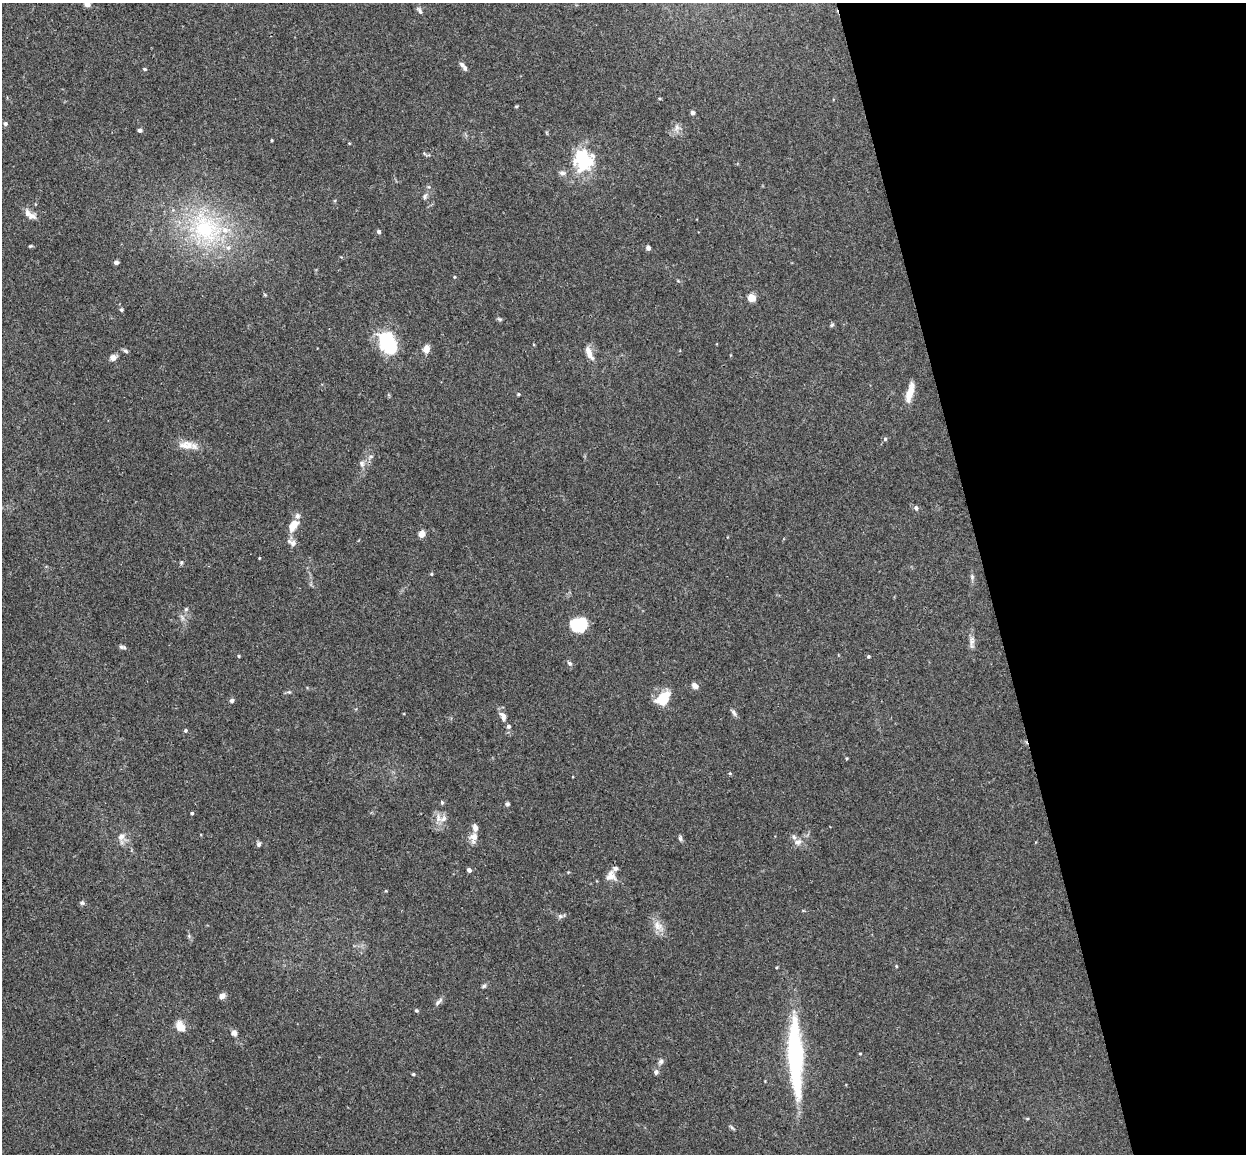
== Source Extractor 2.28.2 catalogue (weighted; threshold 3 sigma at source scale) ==
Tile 12 of 4 x 4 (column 4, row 3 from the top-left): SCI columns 3788-5031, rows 1305-2456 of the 5086 x 5029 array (HDU 1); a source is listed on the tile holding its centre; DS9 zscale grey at full resolution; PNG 1248 x 1156 px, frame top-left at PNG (2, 3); no overlay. Shown black and unused: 21% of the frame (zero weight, under 3 of 4 exposures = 5% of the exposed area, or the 3 px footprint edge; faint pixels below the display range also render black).
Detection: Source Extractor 2.28.2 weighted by HDU 2 'WHT'; one run over the whole footprint, this tile lists its part. Background 0.0387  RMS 0.0042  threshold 0.0191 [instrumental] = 3 sigma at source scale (4.5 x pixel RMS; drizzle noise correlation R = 1.50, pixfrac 1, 0.05/0.05 arcsec/px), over >= 5 px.
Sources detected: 100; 2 inside a brighter object's white glare — not listed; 11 inside a brighter listed object's ellipse — not listed separately; the other 87 listed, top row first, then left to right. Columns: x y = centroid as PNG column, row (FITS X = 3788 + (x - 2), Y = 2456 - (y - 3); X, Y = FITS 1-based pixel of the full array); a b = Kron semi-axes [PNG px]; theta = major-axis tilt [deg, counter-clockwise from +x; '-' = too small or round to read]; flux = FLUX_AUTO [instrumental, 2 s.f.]
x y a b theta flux
87 4 5 5 - 3.4
420 11 11 5 -63 1.1
462 65 7 6 - 1.2
145 69 5 3 - 0.54
516 106 5 3 - 0.39
692 112 5 5 - 1.1
5 124 5 4 - 1.1
677 128 10 7 68 1.9
140 130 4 4 - 1.1
272 140 3 3 - 0.36
582 159 31 25 -89 20
425 196 8 5 72 1.1
31 216 12 8 -15 2.4
206 228 48 39 -49 50
379 232 4 4 - 1.1
30 246 5 4 - 0.46
648 248 4 4 - 1.5
116 262 4 4 - 1.5
454 277 4 4 - 0.38
265 295 6 3 -19 0.38
751 298 5 5 - 11
121 310 5 5 - 0.69
500 319 6 5 - 0.63
832 325 6 5 - 0.61
386 341 22 17 -62 23
426 349 8 6 77 3.8
126 351 7 5 -31 0.84
589 353 20 7 -66 3.7
113 358 8 8 - 1.9
910 393 22 7 75 5.8
518 394 4 3 - 0.53
885 439 5 5 - 0.67
186 445 22 11 -1 5
371 456 6 4 0 0.69
362 464 9 6 -70 1.4
916 508 6 5 - 0.89
294 525 14 8 55 5.5
422 534 7 6 - 3.1
292 542 13 7 -22 1.8
181 563 6 5 - 0.61
431 574 4 4 - 0.46
972 577 7 5 -71 0.89
186 609 6 4 46 0.61
182 618 7 4 -71 0.97
579 625 15 12 -10 17
972 642 20 6 87 2.3
122 647 10 4 -9 0.91
239 656 4 3 - 0.47
868 656 4 4 - 0.49
569 663 6 5 - 0.96
695 686 7 5 -41 2.1
289 692 5 4 - 0.55
663 699 12 9 46 15
232 700 6 5 - 1.1
734 713 11 5 -63 1.1
503 716 13 7 -67 2.4
186 730 5 5 - 0.66
846 758 4 3 - 0.39
730 773 4 3 - 0.39
442 802 5 4 - 0.58
507 804 5 4 - 0.82
192 813 3 3 - 0.56
438 818 13 7 -83 2.7
121 836 9 8 - 2.5
474 837 14 9 78 2.9
680 838 8 5 -81 0.83
798 842 10 8 28 2.2
259 844 6 5 - 0.92
469 870 4 4 - 1.4
611 876 13 13 - 3.3
82 903 6 5 - 0.73
560 916 7 6 - 1
658 926 14 11 -58 3.9
896 966 5 3 - 0.33
484 986 7 4 28 0.74
222 996 7 6 - 1.8
439 1001 13 4 49 1.3
416 1010 4 4 - 0.63
180 1026 10 8 -56 5.3
234 1033 8 6 -60 1.7
860 1054 4 3 - 0.34
795 1056 82 14 -87 59
661 1061 7 6 - 1.1
656 1072 5 5 - 1.5
413 1074 4 4 - 0.48
1027 1118 5 3 - 0.39
731 1127 8 4 -42 0.65
Isophote crosses this tile's border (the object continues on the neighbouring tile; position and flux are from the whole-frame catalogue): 1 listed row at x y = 87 4